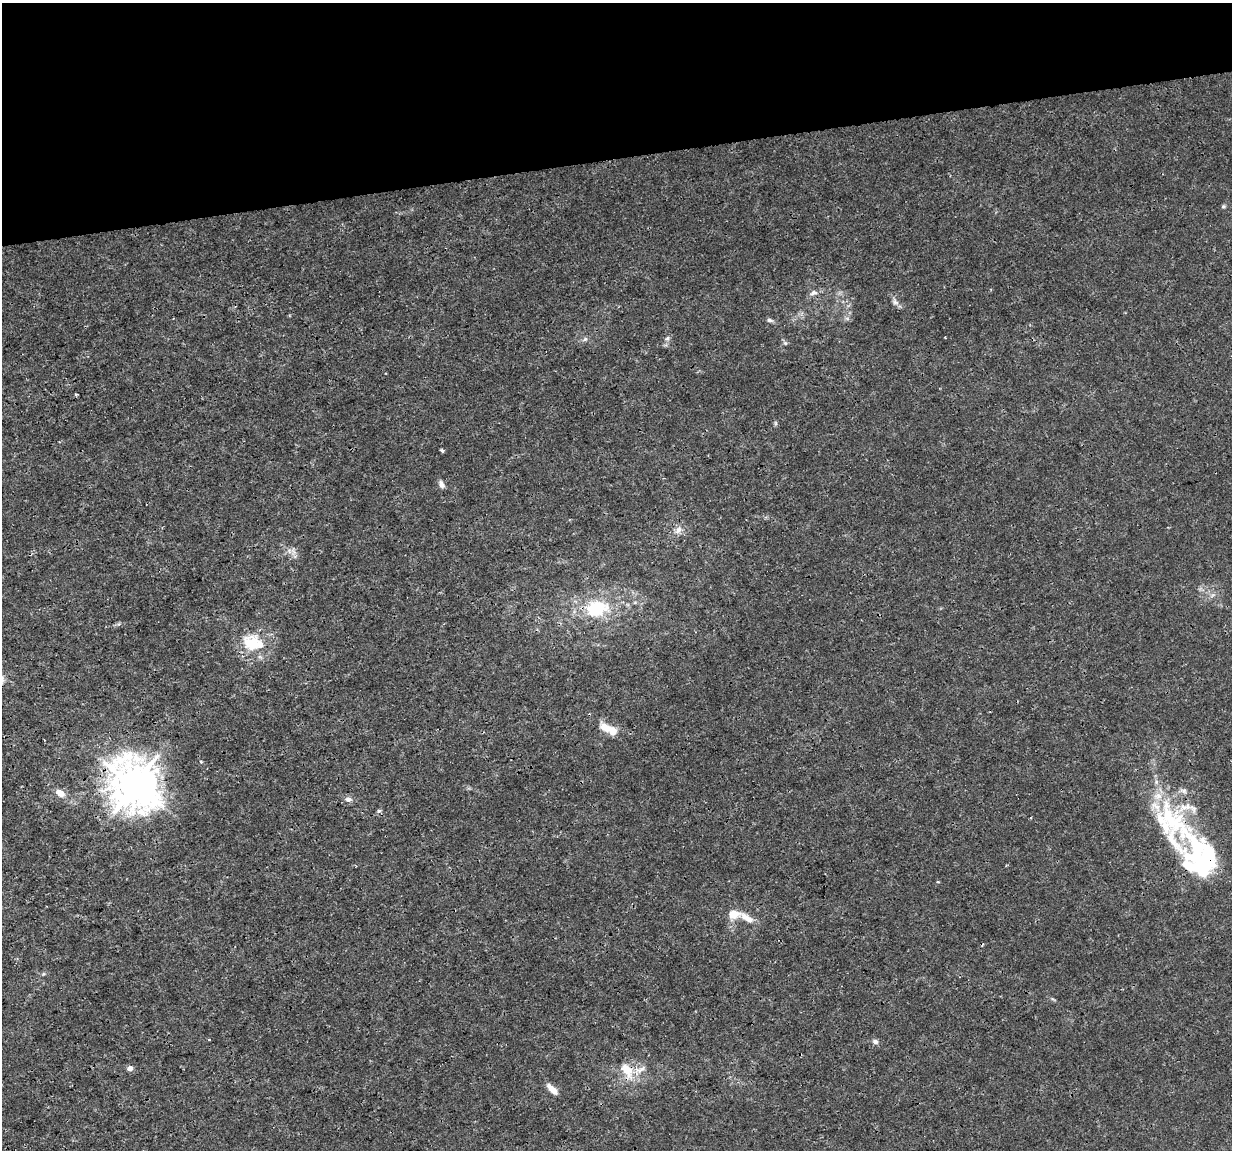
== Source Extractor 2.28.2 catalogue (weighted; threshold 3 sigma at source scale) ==
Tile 3 of 4 x 4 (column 3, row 1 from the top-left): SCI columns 2463-3692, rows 3525-4672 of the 4923 x 4703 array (HDU 1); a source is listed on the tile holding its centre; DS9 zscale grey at full resolution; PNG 1234 x 1152 px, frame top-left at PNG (2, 3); no overlay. Shown black and unused: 14% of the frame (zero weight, under 3 of 4 exposures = <1% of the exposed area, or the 3 px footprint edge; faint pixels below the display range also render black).
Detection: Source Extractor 2.28.2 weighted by HDU 2 'WHT'; one run over the whole footprint, this tile lists its part. Background 0.00291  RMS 8.1e-04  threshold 0.00363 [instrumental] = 3 sigma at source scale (4.5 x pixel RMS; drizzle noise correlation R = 1.50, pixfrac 1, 0.0396/0.0396 arcsec/px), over >= 5 px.
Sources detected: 36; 2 inside a brighter object's white glare — not listed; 4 inside a brighter listed object's ellipse — not listed separately; the other 30 listed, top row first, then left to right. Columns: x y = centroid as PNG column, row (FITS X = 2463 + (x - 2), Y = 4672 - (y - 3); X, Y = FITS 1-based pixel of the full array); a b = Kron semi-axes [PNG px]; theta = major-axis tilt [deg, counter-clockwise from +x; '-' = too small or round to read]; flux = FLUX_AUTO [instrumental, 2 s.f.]
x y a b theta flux
1223 207 6 4 19 0.11
813 293 11 7 16 0.34
895 302 9 6 -19 0.27
769 320 7 5 -17 0.19
667 338 6 5 - 0.17
585 339 7 4 45 0.16
785 343 6 5 - 0.15
76 394 3 2 - 0.14
775 423 6 4 -72 0.12
442 450 3 3 - 0.37
442 484 10 6 -66 0.31
678 530 11 7 63 0.45
596 609 17 12 11 4.7
251 643 26 23 -35 2.9
605 727 15 9 -33 0.93
613 731 8 7 - 0.95
134 785 16 14 -61 220
1184 791 6 6 - 0.22
60 793 11 7 -33 0.69
348 799 9 7 -5 0.33
379 811 5 4 - 0.17
1172 819 104 28 -45 10
938 882 4 3 - 0.066
734 914 12 10 6 1.1
747 918 23 8 -32 0.88
209 1040 3 2 - 0.097
875 1042 7 6 - 0.25
130 1068 5 5 - 0.43
627 1070 22 12 -58 1.6
552 1089 14 6 -45 0.78
Overlapping masked pixels (flux is a lower limit): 3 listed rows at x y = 134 785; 1172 819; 627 1070